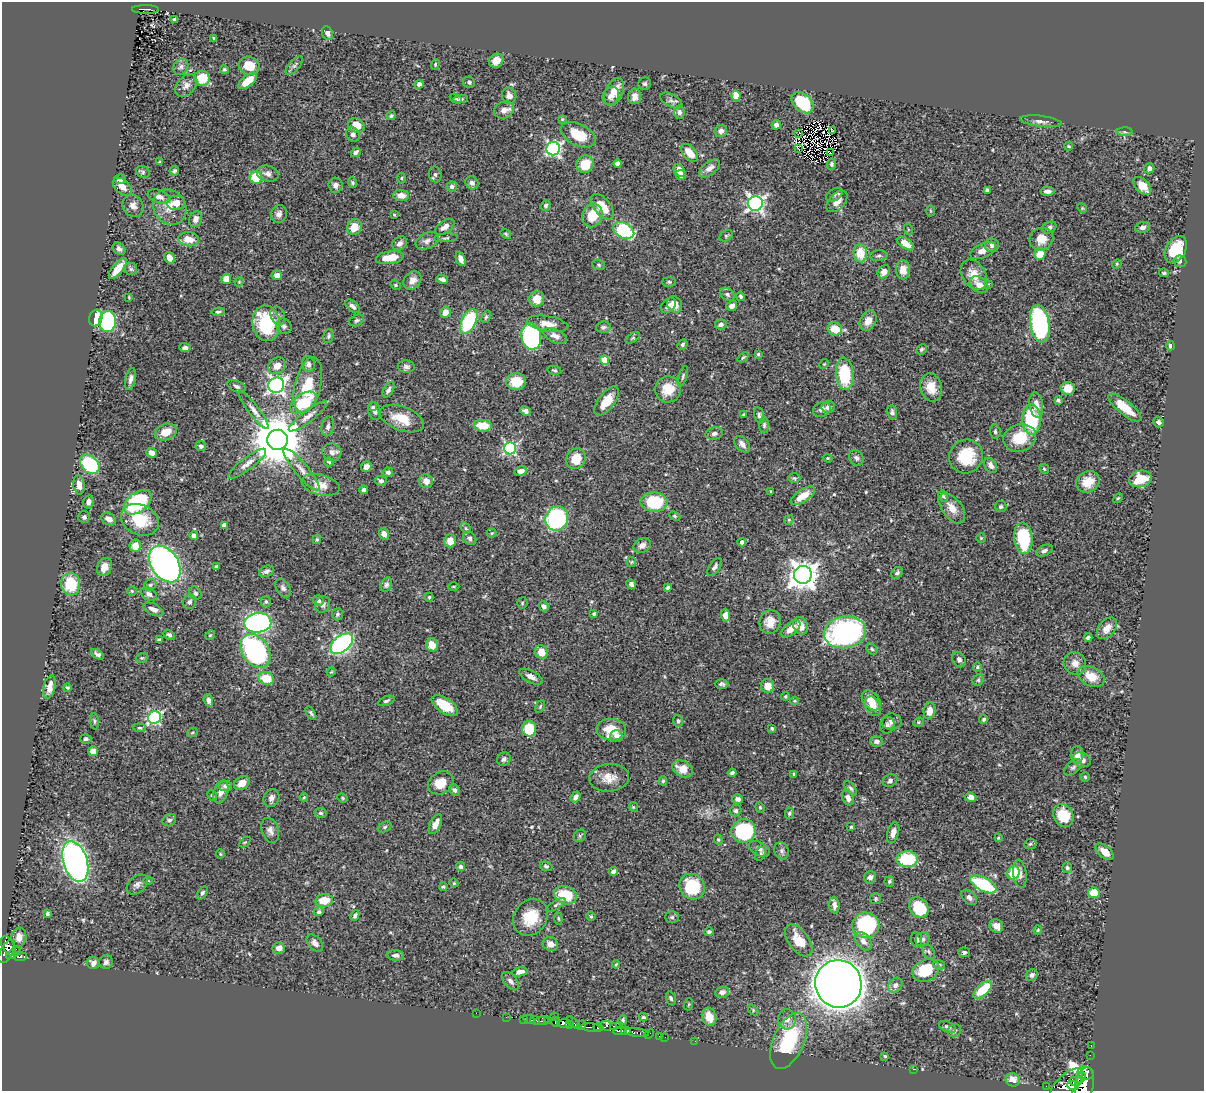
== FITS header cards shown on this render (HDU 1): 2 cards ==
NAXIS1  =                 1202
NAXIS2  =                 1089

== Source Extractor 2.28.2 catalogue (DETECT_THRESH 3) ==
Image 1202 x 1089 px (HDU 1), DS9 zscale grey, 1 PNG px = 1 image px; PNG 1206 x 1093 px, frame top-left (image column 1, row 1089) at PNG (2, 2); each listed source drawn as its Kron ellipse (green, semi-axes under 4 px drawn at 4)
Background 0.617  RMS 0.017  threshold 0.052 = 3 sigma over >= 5 px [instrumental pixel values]
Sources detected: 522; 5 with non-positive FLUX_AUTO (blend fragments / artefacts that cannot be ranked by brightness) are neither listed nor drawn; of the other 517, the 500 brightest by FLUX_AUTO listed and drawn (17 fainter detections omitted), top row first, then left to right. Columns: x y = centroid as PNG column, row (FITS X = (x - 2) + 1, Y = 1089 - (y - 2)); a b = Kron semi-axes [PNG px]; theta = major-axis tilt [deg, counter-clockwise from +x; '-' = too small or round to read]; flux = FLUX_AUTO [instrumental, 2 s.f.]
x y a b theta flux
146 9 13 4 -1 73
175 20 4 3 - 2.9
327 33 7 5 -67 4.1
214 38 4 3 - 1.2
496 61 7 6 - 13
435 64 5 4 - 1.4
294 65 11 5 48 3.3
249 66 10 9 - 23
181 67 8 7 - 4
224 69 4 4 - 2
202 78 8 7 - 31
248 81 11 5 39 19
469 82 6 5 - 2.3
419 84 4 4 - 6.3
645 84 7 6 - 2.4
186 85 13 9 47 7.2
614 92 14 8 66 14
509 96 8 7 - 6.8
611 96 9 8 - 6.5
635 96 8 6 87 7.9
736 96 5 4 - 21
456 99 6 4 -29 2
461 99 7 4 6 2.4
671 101 12 6 -28 4.2
803 103 13 8 -42 48
504 110 10 8 24 7.2
679 112 7 5 -82 3.6
391 116 5 3 - 2
562 119 4 3 - 1.2
1041 121 21 5 -7 6.1
356 125 8 7 - 21
776 125 5 4 - 4.2
833 130 3 2 - 1.3
721 131 6 6 - 4.8
1125 132 8 4 -1 2.5
798 134 3 2 - 1.1
353 135 7 6 - 4.5
578 135 18 10 -26 31
1069 146 4 3 - 1.4
798 148 3 2 - 1.8
553 149 7 6 - 260
356 152 5 3 - 2.9
689 153 11 6 -49 16
830 153 3 2 - 1.7
159 162 4 4 - 1.1
617 163 4 4 - 7
585 164 9 8 - 24
831 164 5 4 - 2
709 168 12 6 38 6.4
1149 168 5 5 - 2.9
679 170 7 5 -51 11
174 171 5 4 - 2.2
143 172 7 6 - 2.3
268 174 11 8 -14 5.4
435 174 8 6 -75 2.8
681 175 5 5 - 5.6
256 177 6 6 - 36
401 178 5 3 - 1.3
120 179 6 4 0 6
353 183 5 4 - 1.5
472 183 7 6 - 4.7
335 185 7 7 - 4.7
452 186 5 5 - 2.6
1142 186 11 6 -46 13
122 187 11 7 -41 8.3
987 190 4 4 - 4.4
1047 191 7 4 -1 4.4
401 195 8 5 -5 9.4
834 195 9 6 32 2.8
159 197 12 6 -21 7.5
837 201 13 7 45 11
176 203 9 7 1 13
755 203 7 7 - 360
133 206 11 10 - 7.4
546 206 5 5 - 2.6
170 207 18 16 -56 19
602 207 15 8 -50 25
1082 208 5 4 - 1.4
930 211 5 3 - 1.2
279 214 9 7 66 5.4
394 215 4 3 - 1.2
592 215 12 10 68 25
196 219 8 6 70 7
354 227 8 7 - 16
445 227 11 6 35 7.5
1143 227 8 5 8 3.6
1049 228 7 5 27 3.3
908 229 6 3 -72 1.2
623 230 11 7 -28 110
506 234 6 3 -37 1.5
726 236 7 5 29 2
446 238 12 4 5 2.3
189 239 10 7 -7 16
1041 239 12 11 - 15
427 241 12 8 24 6.5
400 243 8 6 40 4.9
905 243 10 5 -34 13
992 245 7 6 - 4.5
119 249 7 5 -43 3.7
1176 249 15 9 60 34
983 250 14 7 24 11
860 253 9 7 -84 25
1040 254 6 5 - 22
879 256 9 5 5 2.9
170 258 6 5 - 9.4
390 258 14 6 8 20
461 259 7 4 -68 6.1
1180 261 6 5 - 2.8
1117 264 5 4 - 1.5
599 265 6 5 - 2
118 269 13 5 51 18
131 269 6 6 - 2.3
903 270 9 7 -87 12
884 272 7 5 51 7.3
1164 273 5 3 - 1.8
277 275 5 5 - 6.2
974 275 16 11 -57 17
226 279 5 5 - 16
442 279 6 4 -15 4.6
412 280 10 8 49 8
239 282 5 4 - 1.1
669 282 7 5 -2 2
988 284 4 4 - 1
395 285 5 4 - 1.6
979 285 10 7 -35 8.8
727 294 8 6 -34 3.1
740 296 5 3 - 2
129 297 3 2 - 1
537 299 8 7 - 17
675 304 8 7 - 12
668 305 9 6 44 4.7
353 306 8 5 -40 4.3
732 306 5 5 - 6.4
218 312 6 3 9 2.2
445 312 6 5 - 8.2
278 315 9 7 -67 4.2
486 317 6 4 68 1.7
96 318 8 6 73 31
357 320 8 5 28 2.4
469 321 13 7 64 87
868 321 11 8 63 11
108 322 10 8 89 130
266 323 18 14 -83 75
548 324 21 7 -9 13
721 324 6 5 - 3.4
1040 324 19 9 -81 200
284 326 8 7 - 4.7
603 327 7 5 5 2.5
835 329 7 6 - 23
328 336 7 5 76 2.1
531 336 13 10 -82 170
555 336 12 6 -26 7.2
633 338 8 4 33 1.7
682 345 5 4 - 2.1
1170 346 4 4 - 4.2
185 348 5 4 - 3.7
922 349 5 5 - 2
758 354 4 4 - 1.4
743 357 6 4 39 1.6
604 360 4 4 - 32
308 364 8 6 -81 3.9
824 364 5 4 - 1.3
277 366 9 7 39 11
406 367 8 6 -2 3.6
554 370 7 4 -11 1.8
845 374 16 8 -84 62
683 376 10 3 72 2
130 379 11 5 78 4.7
516 382 10 8 -1 26
276 385 8 7 - 390
308 385 28 13 76 37
237 386 10 5 -24 3.2
931 387 14 11 -77 17
668 389 13 13 - 22
1068 389 7 6 - 16
388 390 8 5 58 3.6
1058 400 4 3 - 2.4
607 401 17 8 53 22
303 403 15 8 33 51
1036 405 12 7 -82 9.8
373 407 5 3 - 1.8
828 407 6 6 - 6.4
1125 408 20 7 -39 24
822 409 9 7 21 5.1
254 410 23 5 -52 7.1
375 411 9 6 -77 3.9
526 411 5 4 - 3.8
892 412 7 5 -79 3.5
744 415 4 4 - 1.9
759 415 8 5 -77 2.7
308 416 23 6 37 8.2
402 419 23 12 -20 25
1031 420 15 9 -90 75
1158 422 5 5 - 3.8
764 425 8 5 90 2.6
328 426 10 6 79 4
483 426 9 6 -3 24
166 432 11 8 21 16
995 432 7 5 -85 2.4
714 433 9 6 13 4.2
1020 438 16 13 19 32
278 440 10 10 - 6100
742 444 10 6 -48 5
201 446 5 5 - 3
510 448 6 6 - 180
332 452 9 8 - 5.6
152 453 5 4 - 7.2
966 457 17 16 - 45
828 458 4 3 - 1.2
856 458 8 7 - 3.6
576 459 11 9 53 23
329 462 5 4 - 1.5
90 464 11 8 -43 100
247 464 23 6 37 8.2
991 465 8 5 -60 5.6
366 467 5 5 - 5.4
1044 469 5 4 - 1.6
302 470 27 6 -50 11
520 471 6 5 - 6.4
388 472 5 4 - 3.3
794 478 6 5 - 1.7
1140 479 11 8 14 29
381 481 5 5 - 3.4
426 481 7 6 - 9.7
1088 482 12 10 29 17
79 485 9 5 -83 8.1
321 485 19 10 -14 15
364 490 4 4 - 4
771 492 4 4 - 1.1
803 496 14 6 33 18
943 496 6 4 -61 1.7
1118 498 6 3 44 1.3
89 502 7 5 76 5.8
138 502 16 9 37 92
654 502 13 10 -2 57
1001 507 6 5 - 2.8
952 508 17 10 -53 13
675 516 6 4 -22 1.6
84 517 6 6 - 3.3
557 518 12 11 - 170
109 519 8 6 -29 7.6
140 520 20 15 -25 39
789 520 5 4 - 1.6
224 525 4 4 - 4.9
466 528 6 4 -58 1.6
492 533 5 4 - 1.3
384 534 6 5 - 5.6
194 535 4 4 - 6
470 538 7 6 - 3.1
981 538 5 4 - 1.3
1023 538 16 9 -84 73
317 539 4 3 - 1.5
450 541 6 6 - 12
742 542 4 4 - 4.9
642 545 9 7 29 6.3
135 546 6 5 - 12
1044 551 9 5 26 3.8
631 562 5 4 - 1.3
165 564 20 13 -56 470
217 566 4 3 - 2.1
104 567 9 7 66 9.3
715 567 10 5 56 4.1
266 571 8 5 23 3.9
897 573 6 5 - 3.2
803 575 9 9 - 1400
71 584 11 9 -82 43
386 584 7 5 64 3.1
631 584 5 4 - 3.9
150 585 6 5 - 2.3
454 586 6 3 0 1.2
283 588 10 6 -58 3.9
668 588 3 3 - 2.8
132 591 5 4 - 1.5
195 593 7 5 -60 2.7
149 594 8 6 -30 4.9
429 597 4 4 - 1.6
318 600 6 5 - 2.7
189 602 7 6 - 3.3
266 602 5 5 - 2
522 603 5 5 - 1.6
323 604 9 7 67 4.7
543 606 5 4 - 4.3
153 609 11 5 -25 6.4
337 614 6 5 - 2.4
594 614 4 4 - 2.1
725 615 6 4 -88 8
770 622 12 10 75 14
258 623 13 10 7 260
801 626 9 7 -65 12
1107 628 12 8 50 9.3
791 629 11 6 39 12
845 632 21 16 10 280
169 635 6 4 -33 2.4
210 635 5 4 - 1.5
1088 637 4 3 - 2.3
159 640 4 3 - 2.7
342 644 13 7 41 260
432 645 7 5 -64 16
872 649 6 4 -47 1.9
255 651 18 13 -57 210
541 652 7 6 - 14
97 654 7 4 -32 3.3
142 658 6 4 18 1.5
959 659 8 6 -59 4
1075 663 12 10 -44 9.6
977 667 4 4 - 1.8
331 672 4 3 - 1.1
1091 676 14 9 -27 19
531 677 13 6 -28 6.7
266 678 8 6 -20 24
978 680 6 5 - 1.8
722 684 7 4 -1 2.9
767 686 7 6 - 13
50 687 12 6 77 9
67 687 4 4 - 1.7
785 696 4 3 - 1.3
208 700 6 4 -69 4.2
871 700 11 7 -48 14
386 701 9 4 21 2.5
795 701 4 3 - 1.2
445 705 15 7 -34 28
873 706 10 7 -62 14
540 707 7 3 64 1.5
930 711 8 6 82 12
311 713 7 4 -58 2.3
154 718 6 6 - 200
984 719 4 4 - 2.2
94 721 8 3 -86 1.6
678 721 6 5 - 2.2
891 722 10 8 0 5
918 722 5 4 - 1.5
887 725 8 7 - 2.8
140 728 6 4 -5 1.6
772 728 4 3 - 1.9
529 729 8 7 - 32
611 730 15 11 -2 28
192 733 5 3 - 1.1
616 736 6 5 - 6.6
86 739 5 4 - 2.3
876 741 6 5 - 3.8
93 751 5 5 - 7.5
1077 755 8 6 89 9.3
504 759 7 6 - 3.1
1082 760 9 7 -22 6.1
1073 767 11 6 39 3.6
683 769 11 7 -27 15
732 773 4 4 - 3.2
794 774 3 3 - 1.5
1085 777 5 5 - 1.5
609 778 20 14 5 16
663 781 4 4 - 1.6
890 781 8 6 28 3.4
242 783 8 6 34 13
441 783 13 10 33 20
225 786 7 5 -8 3.2
851 788 8 4 -52 2.5
454 790 6 5 - 3.2
221 792 12 7 72 7.1
212 796 6 4 -49 1.9
304 797 4 3 - 1.1
576 797 6 4 53 5.6
971 797 5 4 - 6.8
271 798 9 7 64 5.1
342 798 5 4 - 1.5
848 798 8 5 -68 6.6
738 799 5 5 - 5.1
633 807 5 4 - 1.4
760 807 5 4 - 1.6
736 811 6 5 - 2.5
320 813 6 5 - 2.8
789 813 6 4 83 1.8
1063 816 12 9 -60 32
169 820 7 6 - 2.5
435 824 11 5 63 10
385 827 7 5 28 2.1
851 827 3 3 - 1.3
270 830 13 8 -71 6.2
743 831 12 12 - 110
893 833 10 5 76 7.2
580 836 7 5 47 2.1
998 838 3 3 - 1
718 840 5 4 - 1.4
245 842 6 4 42 1.5
1030 844 6 5 - 2.1
759 849 11 6 -26 4.6
782 851 9 7 -69 3.3
1105 852 11 6 -39 9.5
220 854 4 4 - 1.2
760 854 7 5 62 2.1
907 859 10 8 -2 57
75 861 21 12 -72 460
546 866 6 4 -20 2.4
461 867 4 4 - 2.7
1067 868 5 5 - 2.2
613 871 4 4 - 3.5
1013 873 7 6 - 36
1020 874 14 6 -84 7
870 877 6 6 - 3.9
148 881 5 3 - 1.1
889 882 5 5 - 1.9
454 883 4 4 - 1.3
137 884 12 8 41 5.1
983 884 14 6 -27 76
443 887 4 4 - 1.8
692 887 13 12 - 62
202 893 7 4 56 2.7
1094 893 6 5 - 24
565 895 12 9 -17 39
969 897 9 6 -43 4.1
876 899 5 5 - 2
324 900 9 6 5 22
556 905 11 4 32 2.8
834 905 8 5 -85 4.8
919 907 11 9 -59 45
319 912 5 4 - 2.4
47 914 4 4 - 2.4
355 915 5 4 - 2.8
591 916 5 4 - 1.4
530 917 19 16 54 32
672 917 7 5 0 2.4
558 918 6 4 -83 1.5
866 925 13 12 - 120
996 926 7 6 - 8.1
1038 930 4 3 - 1.2
709 932 5 4 - 2.2
19 937 10 7 78 9.2
923 939 7 6 - 3.4
799 940 18 10 -54 22
917 940 8 5 -84 3.5
863 941 10 7 -51 7
315 943 10 6 -48 5.2
550 944 8 6 -28 8.5
8 946 11 6 -60 170
279 948 6 5 - 6.6
16 949 2 2 - 19
7 952 13 6 61 220
929 952 8 5 -58 2.7
964 952 6 5 - 2.6
14 953 8 4 32 87
395 955 9 5 -2 4.4
20 957 6 3 5 96
106 962 7 6 - 4.1
93 963 6 6 - 5.3
616 964 4 3 - 1.6
939 965 6 4 -19 1.8
926 970 14 10 26 37
520 972 8 4 12 6.2
1032 975 6 5 - 3.1
510 981 11 6 -50 3.7
838 984 24 23 - 3200
895 985 8 6 51 4.7
983 990 11 5 43 35
722 992 7 5 11 5.2
671 998 7 5 -71 2.6
689 1004 6 4 71 1.3
753 1010 6 4 -48 1.7
476 1013 2 2 - 7.9
554 1016 2 2 - 5.7
506 1017 2 2 - 4
643 1017 4 3 - 1.6
709 1017 9 7 -71 16
523 1019 2 2 - 3.5
529 1019 6 3 -30 60
787 1019 10 9 - 7.9
535 1020 5 3 - 40
623 1020 5 4 - 2
541 1021 7 3 10 110
548 1021 4 2 - 44
555 1022 5 3 - 92
564 1023 7 4 3 280
573 1023 8 3 -41 76
570 1025 3 3 - 46
581 1025 5 3 - 95
606 1026 5 4 - 67
614 1026 3 2 - 30
619 1026 2 2 - 4.5
591 1027 10 3 -6 73
598 1027 4 4 - 150
947 1027 9 5 -25 3.5
620 1031 7 3 12 80
626 1031 5 3 - 64
954 1031 7 6 - 2.6
637 1033 12 3 -8 100
649 1034 6 2 45 11
659 1036 2 2 - 5
665 1037 2 2 - 5.2
695 1041 2 2 - 5.1
789 1041 30 15 66 82
1091 1045 3 2 - 5.6
1090 1055 2 2 - 1.2
885 1056 4 3 - 1.2
914 1069 2 2 - 21
1086 1073 8 6 -17 210
1081 1078 5 3 - 140
1013 1080 7 6 - 11
1076 1081 7 4 2 350
1085 1084 17 9 80 860
1066 1085 21 10 45 910
1046 1086 2 2 - 3.7
1073 1086 6 4 -19 310
At the frame edge (FLAGS 8, measured only in part): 1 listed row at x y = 1085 1084
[17 fainter detections neither listed nor drawn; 5 non-positive-flux detections neither listed nor drawn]